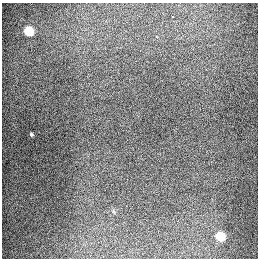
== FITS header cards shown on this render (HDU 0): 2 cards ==
NAXIS1  =                  256
NAXIS2  =                  256

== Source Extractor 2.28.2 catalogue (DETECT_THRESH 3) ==
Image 256 x 256 px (HDU 0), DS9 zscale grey, 1 PNG px = 1 image px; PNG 260 x 260 px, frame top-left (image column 1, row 256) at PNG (2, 3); no overlay
Background 1290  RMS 26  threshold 78.6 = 3 sigma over >= 5 px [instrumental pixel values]
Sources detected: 4; all 4 listed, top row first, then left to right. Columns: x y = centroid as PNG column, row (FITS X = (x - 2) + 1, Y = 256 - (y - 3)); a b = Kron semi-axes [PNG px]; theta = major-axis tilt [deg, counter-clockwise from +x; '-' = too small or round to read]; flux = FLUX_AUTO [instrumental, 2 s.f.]
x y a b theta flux
172 17 3 3 - 5500
29 31 6 5 - 91000
31 134 4 3 - 2000
220 236 6 5 - 74000